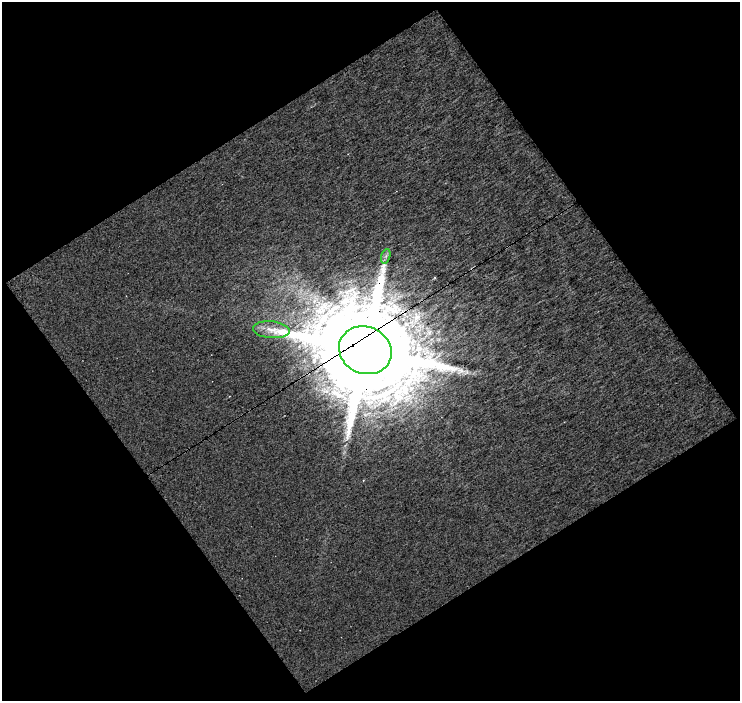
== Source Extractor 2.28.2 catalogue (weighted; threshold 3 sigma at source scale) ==
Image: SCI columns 1-738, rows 15-713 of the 738 x 730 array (HDU 1 of 3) = the unmasked area's bounding box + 8 px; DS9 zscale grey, full resolution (1 PNG px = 1 image px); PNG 742 x 703 px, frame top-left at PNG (2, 2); each listed source drawn as its Kron ellipse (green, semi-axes under 4 px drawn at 4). Shown black and unused: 50% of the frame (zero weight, under 7 of 14 exposures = <1% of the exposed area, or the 3 px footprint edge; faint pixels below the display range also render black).
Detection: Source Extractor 2.28.2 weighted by HDU 2 'WHT'. Background 0.164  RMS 0.37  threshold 1.52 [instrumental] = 3 sigma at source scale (4.09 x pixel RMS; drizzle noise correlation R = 1.36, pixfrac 0.8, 0.0396/0.0396 arcsec/px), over >= 5 px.
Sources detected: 4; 1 cosmic-ray / hot-pixel residue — neither listed nor drawn; the other 3 listed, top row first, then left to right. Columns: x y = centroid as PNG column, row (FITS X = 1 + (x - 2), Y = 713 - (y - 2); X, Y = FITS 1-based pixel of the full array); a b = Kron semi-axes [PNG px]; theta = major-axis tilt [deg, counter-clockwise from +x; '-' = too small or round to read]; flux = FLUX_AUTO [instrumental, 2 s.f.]
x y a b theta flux
386 256 7 4 71 89
271 330 18 8 -6 370
365 350 27 23 -24 970000
Overlapping masked pixels (flux is a lower limit): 1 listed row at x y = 365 350